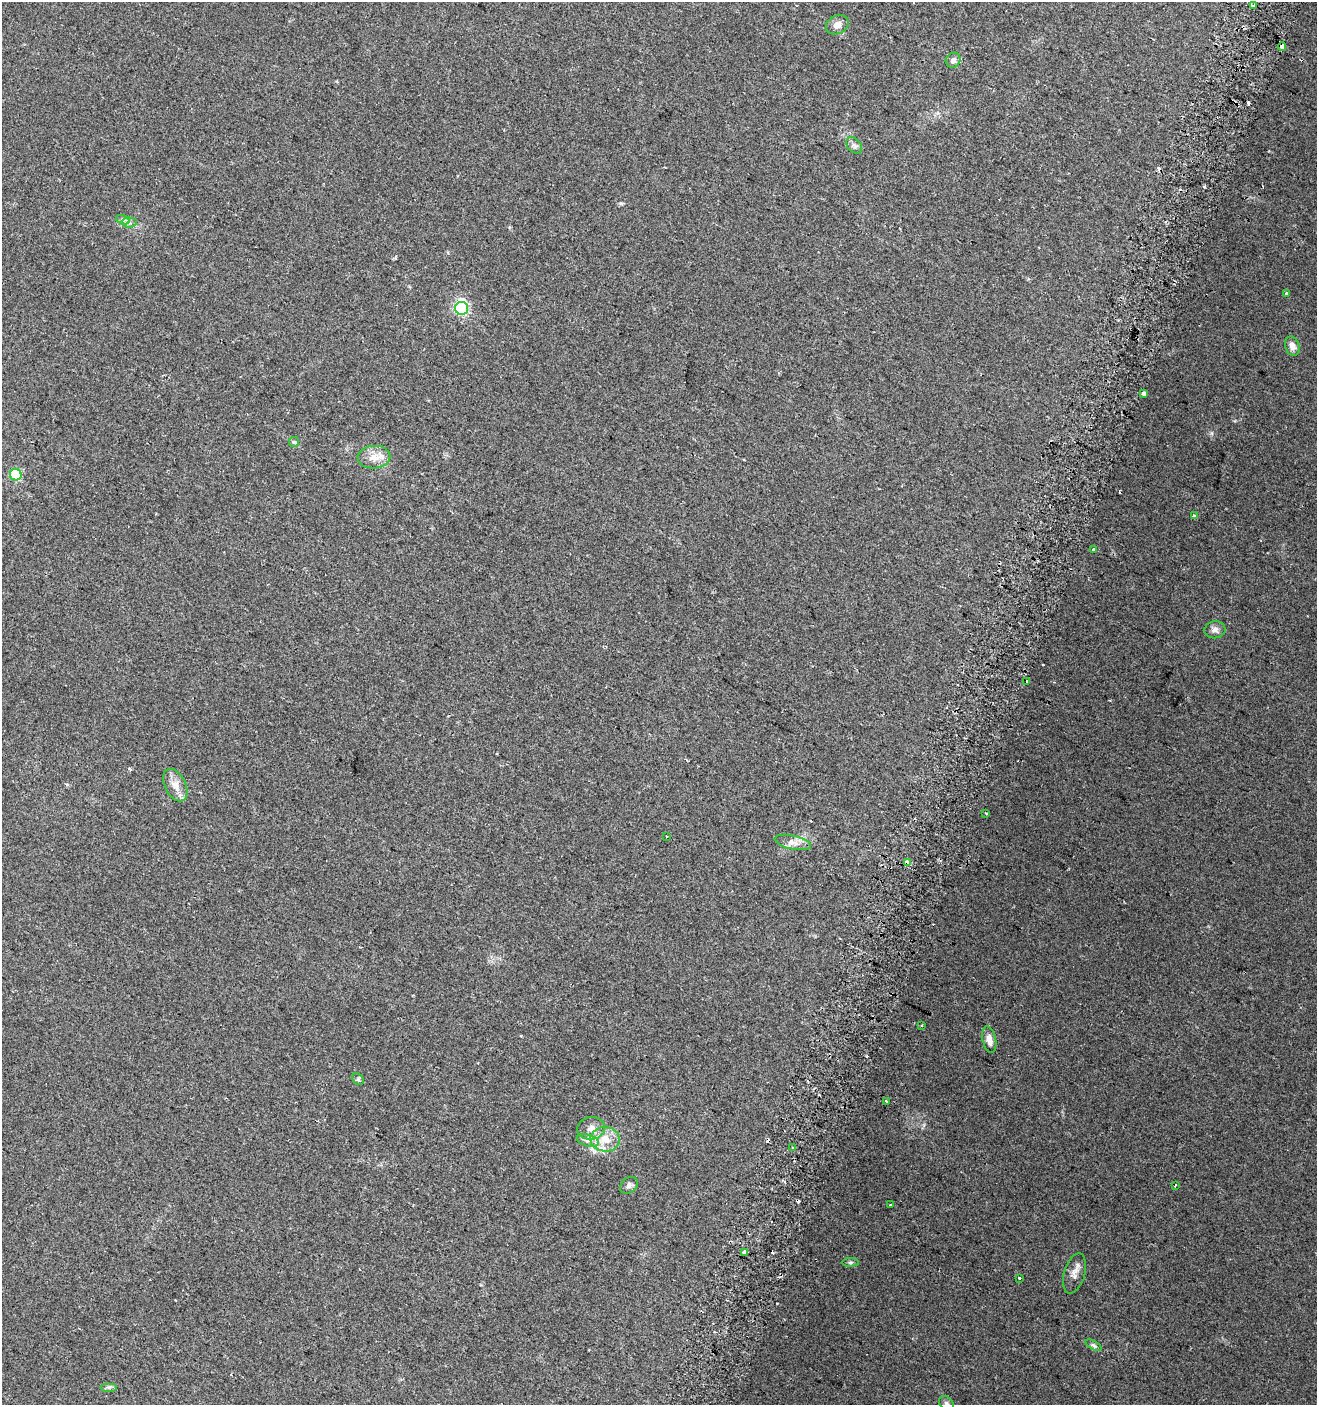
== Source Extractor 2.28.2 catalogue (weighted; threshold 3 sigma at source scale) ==
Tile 10 of 4 x 4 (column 2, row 3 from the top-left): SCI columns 1618-2932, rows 1417-2819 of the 5798 x 5644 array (HDU 1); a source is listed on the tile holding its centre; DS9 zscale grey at full resolution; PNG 1319 x 1407 px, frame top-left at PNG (2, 2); each listed source drawn as its Kron ellipse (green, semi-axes under 4 px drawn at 4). Shown black and unused: <1% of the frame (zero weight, under 2 of 3 exposures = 2% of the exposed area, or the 3 px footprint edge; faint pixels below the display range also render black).
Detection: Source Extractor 2.28.2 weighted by HDU 2 'WHT'; one run over the whole footprint, this tile lists its part. Background 0.0612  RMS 0.0087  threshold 0.0392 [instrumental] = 3 sigma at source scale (4.5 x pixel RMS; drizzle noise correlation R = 1.50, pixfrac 1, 0.0396/0.0396 arcsec/px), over >= 5 px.
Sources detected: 51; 1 inside a brighter object's white glare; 7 cosmic-ray / hot-pixel residue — neither listed nor drawn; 2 inside a brighter listed object's ellipse — not listed separately; the other 41 listed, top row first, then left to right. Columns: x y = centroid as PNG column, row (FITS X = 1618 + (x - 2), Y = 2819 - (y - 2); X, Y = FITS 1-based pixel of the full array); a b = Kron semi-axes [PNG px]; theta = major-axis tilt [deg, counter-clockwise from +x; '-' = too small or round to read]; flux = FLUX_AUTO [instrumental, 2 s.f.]
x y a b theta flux
1254 5 3 3 - 7.6
837 25 12 9 26 5.1
1282 46 4 4 - 8.7
953 60 8 7 - 3.2
854 145 9 6 -49 2.6
123 220 7 4 -18 1.9
129 223 7 5 -1 2.3
1286 293 3 3 - 1
462 308 6 6 - 97
1292 346 10 7 -74 6
1144 393 4 4 - 8.3
294 442 5 5 - 1.1
374 457 16 11 2 10
16 475 6 5 - 58
1194 515 3 3 - 2.8
1093 550 3 3 - 7.8
1215 630 10 8 7 4.1
1027 681 3 3 - 3.4
175 785 17 10 -63 8.8
986 813 3 2 - 1.3
666 837 3 3 - 3.6
793 842 18 7 -13 6.2
907 863 4 3 - 35
921 1025 3 2 - 1
989 1040 13 6 -79 5.9
358 1079 6 5 - 1.5
886 1101 3 3 - 2.8
591 1128 14 11 8 7.7
605 1139 15 12 -2 14
588 1140 11 6 -17 3.8
792 1148 4 2 - 0.86
629 1185 10 7 39 2.8
1175 1185 3 2 - 0.88
890 1205 2 2 - 0.84
744 1252 4 3 - 50
850 1262 8 4 1 1.7
1075 1273 21 10 73 6.2
1019 1278 3 3 - 5.3
1093 1345 9 4 -30 1.8
109 1387 8 4 0 1.8
946 1403 8 6 -45 2.7
Overlapping masked pixels (flux is a lower limit): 2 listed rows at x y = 1282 46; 907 863
Isophote crosses this tile's border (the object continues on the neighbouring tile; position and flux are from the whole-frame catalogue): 1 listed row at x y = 946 1403